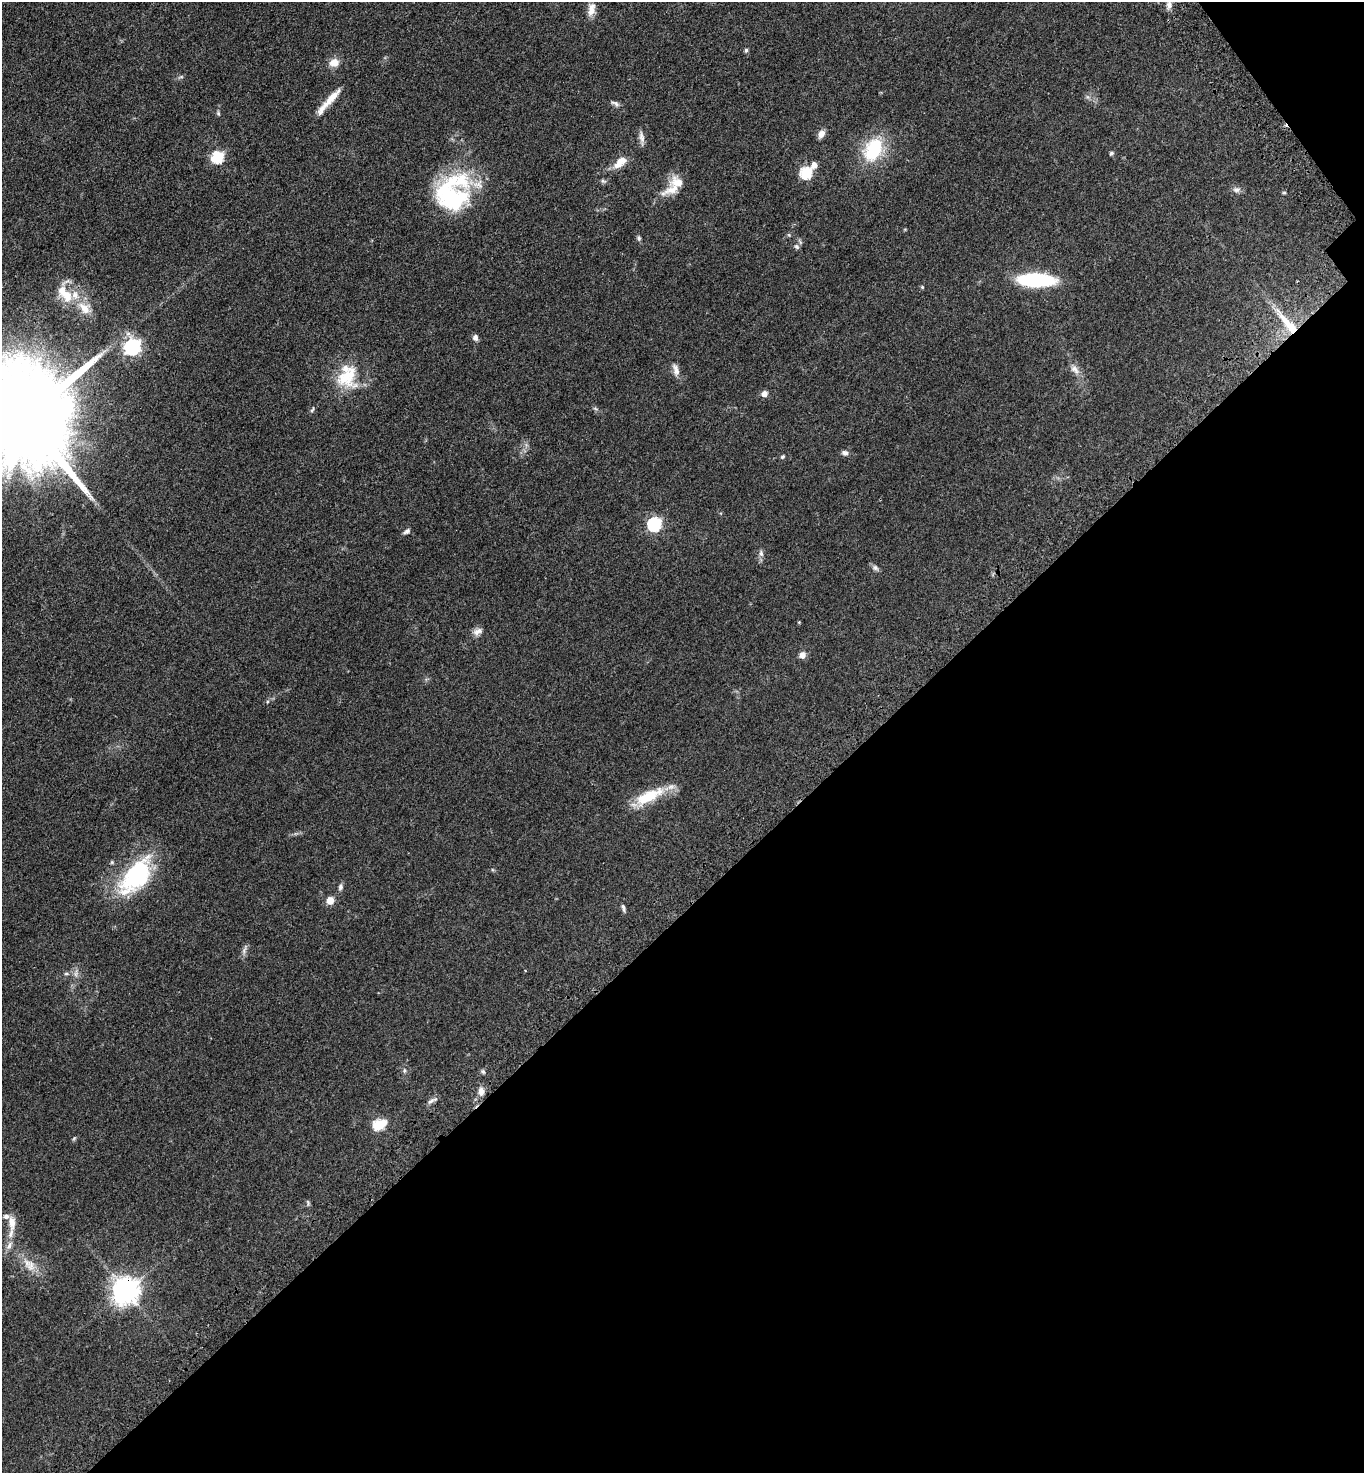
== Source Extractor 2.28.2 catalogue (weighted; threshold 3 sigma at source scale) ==
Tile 12 of 4 x 4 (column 4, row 3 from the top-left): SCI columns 4334-5695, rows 1573-3043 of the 6086 x 6089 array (HDU 1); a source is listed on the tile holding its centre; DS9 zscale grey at full resolution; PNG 1366 x 1475 px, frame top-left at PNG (2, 2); no overlay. Shown black and unused: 39% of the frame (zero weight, under 3 of 4 exposures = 6% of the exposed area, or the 3 px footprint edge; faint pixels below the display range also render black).
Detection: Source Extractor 2.28.2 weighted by HDU 2 'WHT'; one run over the whole footprint, this tile lists its part. Background 0.0454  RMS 0.0052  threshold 0.0235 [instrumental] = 3 sigma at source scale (4.5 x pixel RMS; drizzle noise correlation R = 1.50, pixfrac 1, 0.05/0.05 arcsec/px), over >= 5 px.
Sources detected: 74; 1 inside a brighter object's white glare — not listed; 5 inside a brighter listed object's ellipse — not listed separately; the other 68 listed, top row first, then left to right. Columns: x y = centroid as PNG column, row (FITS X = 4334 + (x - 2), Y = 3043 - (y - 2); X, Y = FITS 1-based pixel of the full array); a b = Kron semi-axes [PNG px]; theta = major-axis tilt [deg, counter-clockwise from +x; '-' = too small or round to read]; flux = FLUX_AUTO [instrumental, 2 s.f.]
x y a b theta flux
1169 3 17 6 85 3.1
591 9 17 9 81 4.5
746 50 6 5 - 0.91
334 63 12 10 13 5.1
181 77 9 4 21 1
1088 97 7 6 - 1.3
331 99 35 8 47 8.7
615 103 14 6 -29 1.8
218 113 7 4 -80 0.84
821 134 9 6 60 3.7
641 138 20 6 -82 2.6
874 149 27 18 61 30
1111 153 6 5 - 1
218 157 6 6 - 54
620 162 21 11 40 6.3
814 165 6 5 - 4.2
806 173 6 6 - 52
603 181 9 5 -15 1.1
673 189 32 11 25 7.6
1236 189 11 7 12 2.1
1284 193 5 4 - 0.61
447 194 51 40 62 55
789 235 5 4 - 0.6
639 238 7 6 - 0.96
796 246 8 6 -45 1.4
1036 280 26 9 -1 67
922 287 5 4 - 0.62
67 296 17 14 88 9.6
85 308 21 14 -38 8.2
1288 323 44 10 -50 16
475 338 8 6 -90 1.8
132 347 7 7 - 150
1075 369 18 9 -50 3.9
676 370 17 8 -76 3.6
347 376 34 29 73 22
764 394 6 6 - 3.3
595 408 8 3 -19 0.81
312 409 9 4 58 0.91
26 419 32 22 -55 18000
845 453 8 6 -11 1.9
782 457 6 5 - 0.8
655 524 7 6 - 81
407 531 9 5 32 1.5
761 553 10 6 -83 1.7
875 568 9 7 -39 1.6
799 622 5 3 - 0.44
478 632 14 8 29 2.9
802 655 8 7 - 3
648 796 44 13 27 19
112 862 5 4 - 0.7
136 876 52 25 51 53
340 887 9 6 83 1.6
330 900 7 7 - 5.7
623 908 11 5 -71 1.3
244 949 17 5 70 1.9
76 973 13 6 87 2.3
66 974 8 4 0 0.99
404 1071 7 5 89 1.1
483 1071 7 5 -49 1
481 1091 10 7 -88 3.3
431 1101 13 5 39 2
379 1125 7 6 - 38
74 1138 7 4 58 0.7
308 1203 9 4 -73 0.83
12 1222 20 10 -85 5.8
9 1245 15 7 60 3.2
31 1266 17 15 -81 7.7
126 1290 9 8 - 600
Overlapping masked pixels (flux is a lower limit): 2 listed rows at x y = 1288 323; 126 1290
Isophote crosses this tile's border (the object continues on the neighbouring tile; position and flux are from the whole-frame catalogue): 2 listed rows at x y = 1169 3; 26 419